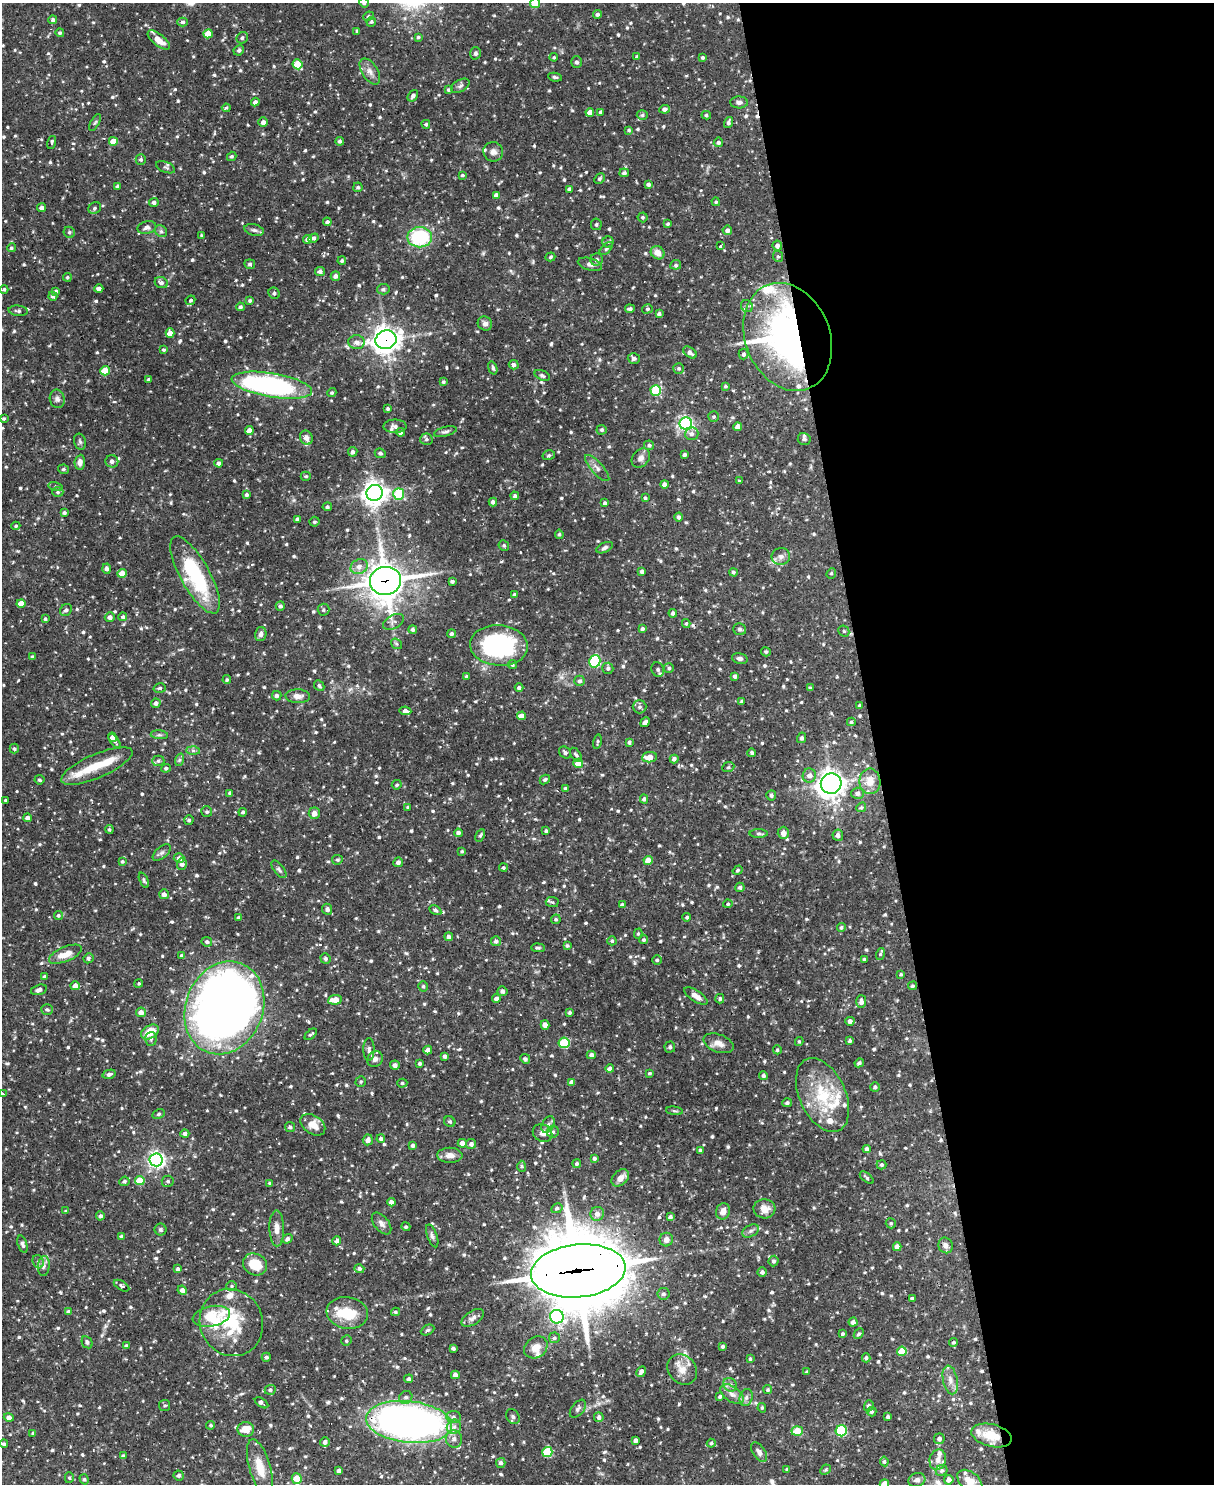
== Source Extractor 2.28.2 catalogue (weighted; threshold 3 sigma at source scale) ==
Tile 8 of 4 x 3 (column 4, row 2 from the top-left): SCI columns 3635-4846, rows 1729-3210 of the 4846 x 4826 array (HDU 1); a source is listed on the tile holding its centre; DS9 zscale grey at full resolution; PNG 1216 x 1486 px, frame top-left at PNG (2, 3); each listed source drawn as its Kron ellipse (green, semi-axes under 4 px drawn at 4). Shown black and unused: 28% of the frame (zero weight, under 2 of 3 exposures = <1% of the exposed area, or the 3 px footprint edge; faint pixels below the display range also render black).
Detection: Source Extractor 2.28.2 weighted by HDU 2 'WHT'; one run over the whole footprint, this tile lists its part. Background 0.091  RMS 0.0031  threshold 0.0137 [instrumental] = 3 sigma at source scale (4.5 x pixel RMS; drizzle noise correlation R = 1.50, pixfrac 1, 0.05/0.05 arcsec/px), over >= 5 px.
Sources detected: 934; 1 inside a brighter object's white glare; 5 cosmic-ray / hot-pixel residue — neither listed nor drawn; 28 inside a brighter listed object's ellipse — not listed separately; of the other 900, all 500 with FLUX_AUTO >= 0.458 (the completeness limit of this list) listed and drawn (400 fainter detections not listed), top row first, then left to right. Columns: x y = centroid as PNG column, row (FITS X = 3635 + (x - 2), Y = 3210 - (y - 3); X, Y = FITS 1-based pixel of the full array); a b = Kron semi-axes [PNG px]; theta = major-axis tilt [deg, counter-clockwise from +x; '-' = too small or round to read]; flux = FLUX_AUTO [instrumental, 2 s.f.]
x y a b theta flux
364 3 5 4 - 0.64
535 3 5 5 - 6.3
597 14 4 4 - 0.7
368 16 5 4 - 0.52
53 20 4 4 - 0.77
183 22 5 4 - 0.64
371 22 5 4 - 0.63
357 31 4 4 - 0.46
60 33 4 4 - 0.54
208 34 4 4 - 5.2
418 37 4 3 - 0.49
242 38 6 5 - 0.66
159 40 13 6 -40 3.3
239 50 5 5 - 0.62
475 53 6 5 - 0.82
554 57 4 4 - 0.46
637 57 4 3 - 0.62
702 58 4 4 - 0.57
576 62 5 5 - 0.95
298 64 5 5 - 7.8
370 71 14 8 -58 2.1
555 77 7 4 -9 0.61
460 86 10 6 30 0.93
449 90 4 4 - 0.58
413 96 6 4 54 0.9
255 102 4 4 - 0.97
739 102 9 6 -2 1.1
226 108 4 4 - 0.47
665 109 5 4 - 1
590 112 4 4 - 2.1
601 112 4 3 - 0.76
642 115 5 5 - 0.57
706 115 5 4 - 0.51
263 122 5 4 - 1.2
95 123 9 4 62 0.57
728 123 6 4 71 0.78
426 124 4 4 - 0.48
629 130 4 3 - 0.5
113 141 4 4 - 4.2
340 141 4 4 - 0.75
718 142 5 4 - 0.76
51 143 7 3 75 0.72
493 152 10 9 - 1.6
232 156 5 4 - 0.5
141 159 5 5 - 0.65
165 167 10 5 -22 0.72
624 173 5 4 - 0.83
462 175 4 3 - 0.51
599 179 6 4 47 0.57
649 184 4 4 - 0.88
117 187 4 3 - 0.86
358 187 4 4 - 0.62
569 189 4 3 - 0.78
496 195 4 4 - 1.7
716 202 4 4 - 0.52
154 203 4 4 - 1.1
41 208 4 4 - 1.2
95 208 7 5 34 0.78
643 217 5 5 - 0.52
327 222 4 4 - 0.89
596 224 6 5 - 0.65
668 224 4 4 - 0.48
147 228 9 6 13 1.2
254 230 10 5 -15 0.88
727 230 5 4 - 1.2
161 231 6 5 - 0.68
69 232 6 5 - 0.64
202 236 4 4 - 0.53
420 237 12 10 0 22
313 238 5 4 - 0.8
308 239 4 4 - 1.4
608 242 5 5 - 0.59
720 246 4 3 - 1.4
777 246 5 5 - 1.1
11 248 4 4 - 0.5
606 248 8 4 42 0.52
658 253 7 6 - 2.6
778 256 6 5 - 0.48
550 257 5 4 - 0.46
597 260 6 6 - 0.97
342 261 4 4 - 0.58
250 264 5 5 - 0.74
590 264 12 6 -15 1.3
676 265 5 5 - 0.72
320 271 5 4 - 0.92
335 276 5 4 - 1.2
67 277 4 4 - 0.48
161 283 7 5 -22 0.95
4 289 4 3 - 0.48
99 289 4 4 - 1.3
383 289 6 5 - 0.55
56 291 4 4 - 0.55
274 293 6 5 - 0.8
53 296 4 4 - 0.77
190 300 5 4 - 0.67
250 300 4 3 - 0.55
747 306 6 5 - 0.69
240 307 4 4 - 0.74
630 309 5 3 - 0.78
647 309 5 4 - 0.54
18 311 9 5 -7 0.76
659 314 4 3 - 0.76
485 323 7 6 - 1.2
170 333 4 4 - 2.4
788 337 56 42 -68 120
386 340 10 9 - 280
356 342 8 7 - 1.5
163 349 4 4 - 0.51
690 352 8 5 -36 1.3
743 354 5 5 - 0.79
634 358 6 5 - 0.85
514 365 5 4 - 0.81
493 368 7 4 -72 0.67
679 368 5 5 - 0.53
105 371 5 4 - 6.2
542 375 8 5 -24 0.75
149 380 4 3 - 0.72
443 382 4 3 - 0.54
272 385 41 12 -9 70
725 386 4 4 - 0.48
656 390 5 5 - 17
332 393 5 4 - 0.47
57 399 9 7 -79 1.1
388 409 3 3 - 0.47
713 416 5 5 - 0.54
4 419 4 4 - 0.5
686 423 6 6 - 81
395 426 11 6 0 1.3
738 427 4 4 - 2.8
602 430 5 5 - 0.6
249 431 4 4 - 2.5
401 432 4 4 - 1.3
445 432 12 4 14 0.82
692 434 7 6 - 1.1
306 438 7 6 - 1.8
426 439 6 5 - 0.73
804 439 6 6 - 0.98
80 442 8 6 -73 0.66
649 445 5 4 - 0.62
353 452 5 4 - 1.1
380 453 5 4 - 0.61
549 455 6 5 - 0.59
684 455 3 3 - 0.81
641 458 11 8 51 1.6
112 461 6 6 - 1.1
80 462 7 5 84 1.4
219 463 4 4 - 1.1
597 468 17 6 -48 1.6
63 469 5 4 - 0.63
306 476 5 4 - 0.54
740 481 3 2 - 0.49
664 484 4 4 - 1.3
56 486 7 4 -11 0.48
58 492 6 4 0 0.62
374 493 8 8 - 230
399 494 5 5 - 16
247 495 3 3 - 0.67
515 496 4 4 - 0.6
645 498 4 4 - 0.48
493 502 4 4 - 0.96
605 503 4 3 - 0.71
327 507 4 4 - 0.65
64 512 4 4 - 0.62
679 517 4 4 - 0.83
298 519 4 4 - 0.86
315 522 5 5 - 0.55
16 526 4 4 - 0.55
559 534 4 4 - 0.54
504 546 5 5 - 0.53
605 548 9 5 25 0.81
781 557 9 8 - 1.5
359 566 9 7 26 1.8
107 569 5 4 - 1
642 571 4 3 - 1.1
733 572 4 4 - 0.58
122 573 4 4 - 3.8
831 573 5 4 - 0.46
195 575 43 14 -61 28
385 581 15 14 - 580
452 581 4 3 - 0.65
515 594 3 3 - 0.51
21 603 4 4 - 3.1
280 606 4 4 - 0.84
66 610 6 5 - 0.84
323 610 6 6 - 0.63
673 613 4 4 - 0.85
110 617 5 4 - 1.4
123 617 4 4 - 0.6
45 619 4 3 - 0.57
393 622 11 6 29 1.1
686 623 4 3 - 0.46
642 629 4 4 - 0.65
740 629 6 6 - 0.65
413 630 4 4 - 0.88
844 631 6 5 - 0.48
261 634 7 5 76 0.98
452 634 4 4 - 0.68
397 644 6 4 -37 0.48
499 645 29 20 -5 44
766 652 5 4 - 0.47
32 657 4 3 - 0.59
740 658 8 5 -15 0.87
595 661 6 5 - 32
512 665 5 4 - 0.53
608 668 6 5 - 0.68
669 668 5 4 - 0.56
658 669 7 6 - 0.94
735 676 4 4 - 0.89
466 677 4 3 - 0.58
227 680 4 4 - 0.52
580 681 5 5 - 0.87
319 686 6 4 -45 0.63
160 688 6 4 14 0.52
519 688 4 4 - 0.71
810 688 4 4 - 0.5
277 696 5 4 - 0.86
298 696 12 7 -2 2
742 701 4 3 - 0.62
156 703 5 4 - 1
859 705 3 3 - 0.59
639 707 7 6 - 0.89
405 711 6 4 -10 1.2
521 716 4 4 - 2.2
645 722 5 4 - 1.1
851 722 4 4 - 0.52
159 735 9 3 -5 0.61
112 737 5 4 - 1.6
802 738 5 4 - 0.76
115 741 9 3 -54 0.56
597 742 7 3 80 0.49
629 742 4 3 - 0.66
14 749 5 4 - 0.65
193 751 7 4 -1 0.65
565 752 7 5 -44 0.78
752 753 4 3 - 0.57
576 755 8 4 -53 0.71
649 757 7 5 7 3.7
674 759 4 4 - 1.1
179 760 6 4 71 0.54
158 761 6 5 - 0.75
578 763 5 4 - 4.7
97 766 38 12 23 8
728 767 6 5 - 0.51
166 768 5 4 - 0.63
809 776 7 6 - 1.7
39 780 5 4 - 0.56
545 780 5 4 - 0.55
870 781 13 10 -89 3.9
831 784 10 10 - 230
397 785 5 4 - 0.52
565 788 4 3 - 0.5
230 793 4 3 - 0.69
858 793 6 5 - 1.4
771 795 5 5 - 0.69
644 799 4 4 - 0.76
6 800 3 3 - 0.46
408 807 3 3 - 0.5
861 807 5 4 - 0.49
207 812 5 5 - 0.62
243 812 4 4 - 0.72
314 813 6 5 - 1.8
27 818 4 4 - 1.2
189 820 5 4 - 0.63
109 829 4 4 - 0.56
546 831 3 3 - 0.57
458 833 4 4 - 0.95
759 833 9 4 0 0.66
783 833 6 6 - 1.9
480 835 7 4 63 0.57
838 835 5 5 - 1.1
462 851 4 3 - 0.5
162 853 11 5 41 1
179 858 5 5 - 1.3
337 860 5 5 - 0.56
648 860 4 4 - 3
122 861 4 4 - 0.5
398 862 5 4 - 1.1
182 864 6 5 - 1.4
503 868 4 4 - 0.47
279 869 10 5 -52 0.83
738 870 5 4 - 0.53
144 880 8 3 -67 0.54
740 887 5 4 - 0.67
164 894 5 4 - 1.4
552 902 6 5 - 0.52
728 904 5 4 - 0.54
622 905 4 4 - 0.81
327 909 5 5 - 1
435 910 6 4 -29 0.64
58 915 4 4 - 0.56
687 917 4 4 - 0.5
238 918 4 3 - 0.48
556 919 5 4 - 0.52
841 928 4 4 - 0.61
638 934 5 4 - 0.49
449 937 4 4 - 1.1
643 940 4 4 - 0.61
496 941 5 5 - 0.94
612 941 4 4 - 0.5
207 942 5 4 - 0.62
567 945 4 4 - 0.55
538 948 7 4 -1 0.51
65 954 17 7 22 4
880 954 6 4 74 0.51
182 956 4 4 - 0.77
88 958 5 5 - 0.7
325 958 5 4 - 0.62
864 959 3 3 - 0.47
657 960 5 4 - 0.53
901 974 4 4 - 0.47
45 977 4 4 - 0.89
139 983 4 4 - 0.53
75 986 5 4 - 2.7
423 986 5 5 - 0.55
912 986 4 4 - 0.52
39 990 8 5 16 1.4
502 991 5 5 - 0.98
696 996 13 5 -33 1.9
496 999 4 4 - 1.2
720 999 5 4 - 0.64
335 1000 7 4 6 4.5
861 1002 6 5 - 1.3
224 1008 47 38 68 410
47 1010 6 5 - 0.69
141 1012 5 5 - 1.9
569 1012 4 3 - 0.47
850 1021 4 4 - 1
545 1025 5 4 - 2.1
150 1032 9 6 32 5.4
311 1034 7 3 40 0.54
151 1039 7 5 86 0.86
850 1041 4 4 - 0.58
799 1042 4 3 - 0.46
564 1043 5 5 - 15
719 1043 15 9 -19 2.5
670 1047 5 5 - 0.74
369 1049 11 5 -90 0.89
428 1050 4 4 - 1.6
777 1050 4 4 - 0.5
591 1055 4 4 - 1.1
445 1056 4 3 - 0.83
375 1059 8 7 - 1.2
525 1059 5 4 - 0.77
420 1063 3 3 - 0.66
859 1063 5 4 - 0.68
395 1065 5 4 - 1.1
610 1069 4 4 - 1.5
650 1073 3 3 - 0.48
109 1074 7 4 14 0.81
763 1076 4 4 - 0.81
361 1082 5 5 - 0.48
571 1082 4 4 - 1.2
402 1083 5 4 - 0.47
875 1087 5 4 - 0.74
2 1094 3 3 - 18
823 1095 39 23 -65 16
787 1103 5 4 - 0.77
674 1111 8 3 -5 0.47
159 1114 6 4 27 0.48
450 1122 6 5 - 0.54
313 1125 14 9 -34 3.5
548 1125 9 5 62 0.95
290 1127 5 5 - 0.79
553 1132 6 6 - 0.72
543 1133 10 8 -32 1.6
185 1134 4 4 - 1.1
381 1139 4 4 - 0.72
368 1140 5 5 - 1.5
462 1143 4 4 - 2.9
471 1144 5 5 - 1
413 1145 4 4 - 0.81
867 1149 4 4 - 1.2
700 1150 4 3 - 0.51
450 1155 12 7 -1 2.3
594 1158 4 4 - 0.63
156 1160 6 6 - 100
577 1164 4 4 - 0.6
881 1165 5 4 - 0.58
522 1166 5 4 - 0.48
620 1178 10 7 43 2.1
867 1178 8 4 -38 0.56
124 1181 5 4 - 0.77
140 1181 5 4 - 8.6
168 1181 6 5 - 0.71
270 1183 4 3 - 0.5
391 1202 4 4 - 1.7
557 1208 6 5 - 0.63
764 1209 11 9 -3 2.9
66 1211 4 3 - 0.46
723 1211 8 7 - 2.2
597 1214 7 6 - 1.7
100 1216 4 4 - 0.75
670 1217 4 3 - 0.9
891 1223 5 5 - 0.48
382 1224 12 7 -51 1.4
406 1227 5 4 - 0.47
277 1228 18 7 -89 2.4
160 1229 6 6 - 0.58
751 1231 9 5 27 0.93
121 1236 4 3 - 0.66
432 1236 12 5 -70 0.91
287 1239 5 4 - 0.95
666 1240 7 6 - 1.7
337 1241 4 4 - 1
22 1244 9 4 -72 0.88
946 1245 8 7 - 1.4
897 1247 4 4 - 1.8
774 1261 5 5 - 0.73
38 1262 7 5 -69 0.74
255 1264 12 10 -29 7.4
44 1266 10 5 84 1.1
178 1269 4 4 - 0.8
359 1269 5 4 - 0.9
578 1271 47 26 6 2900
762 1272 5 4 - 0.85
121 1286 8 4 -31 0.62
231 1286 5 5 - 0.48
182 1290 5 4 - 1.3
664 1294 6 6 - 0.76
912 1298 4 3 - 0.62
68 1312 4 4 - 0.95
395 1312 4 3 - 0.53
347 1313 21 16 -9 8.9
211 1316 19 10 11 19
557 1317 7 6 - 58
473 1318 13 6 32 1.5
853 1322 4 4 - 1.2
231 1323 34 31 -64 19
428 1330 7 4 26 0.58
843 1334 3 3 - 0.53
859 1334 6 4 48 0.57
554 1338 5 5 - 0.58
346 1341 5 5 - 0.51
87 1342 6 5 - 0.81
954 1342 4 4 - 0.53
126 1346 4 4 - 0.78
723 1346 4 4 - 0.64
536 1347 12 10 36 3
453 1348 4 3 - 0.71
902 1351 5 4 - 7.2
266 1357 4 4 - 0.63
866 1358 4 4 - 0.74
750 1359 4 3 - 0.47
682 1370 16 13 -48 3.8
641 1372 6 3 60 1.1
807 1372 3 3 - 0.62
455 1375 4 4 - 1.2
409 1379 4 4 - 0.67
950 1380 14 7 -78 2.1
730 1385 7 6 - 0.95
270 1390 5 5 - 0.68
768 1390 5 4 - 0.56
732 1394 13 7 -35 2
406 1397 7 6 - 0.98
720 1397 4 4 - 0.52
746 1398 9 6 73 1.1
262 1403 7 4 -34 1.2
165 1406 5 5 - 0.48
869 1406 5 5 - 0.84
762 1408 5 3 - 0.48
578 1409 10 6 51 0.96
872 1412 5 4 - 0.62
888 1416 3 3 - 0.61
453 1417 7 6 - 0.88
513 1417 8 6 -58 0.74
599 1417 5 4 - 1.1
9 1418 5 4 - 1.4
409 1422 43 21 -6 170
211 1425 4 4 - 0.47
454 1427 7 7 - 1.3
246 1429 8 7 - 5.6
797 1431 6 4 6 5.9
841 1431 5 5 - 24
33 1433 3 3 - 0.56
992 1435 20 11 -14 6.9
454 1439 8 8 - 1.4
939 1439 5 5 - 1
635 1440 4 4 - 1.2
325 1442 5 5 - 1.1
711 1443 4 4 - 0.55
4 1444 4 3 - 0.63
547 1452 5 5 - 15
759 1452 11 6 -56 1.3
123 1456 4 4 - 0.77
938 1460 10 8 73 1.6
884 1461 5 4 - 0.62
501 1463 5 4 - 0.95
260 1468 29 10 -74 5.9
787 1469 4 3 - 0.46
825 1470 6 4 44 0.47
942 1470 6 5 - 0.74
339 1471 4 3 - 1
179 1475 5 5 - 0.82
69 1478 5 4 - 0.49
84 1479 5 4 - 0.49
297 1479 5 5 - 6.6
917 1480 8 6 18 1.3
949 1480 5 4 - 1.6
970 1481 14 9 -40 4.2
884 1484 5 4 - 4.4
Overlapping masked pixels (flux is a lower limit): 9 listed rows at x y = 788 337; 386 340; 195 575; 385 581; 499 645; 224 1008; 578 1271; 409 1422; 992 1435
Isophote crosses this tile's border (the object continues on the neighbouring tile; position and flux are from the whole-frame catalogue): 7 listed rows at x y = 364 3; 535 3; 2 1094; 409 1422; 297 1479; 970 1481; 884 1484